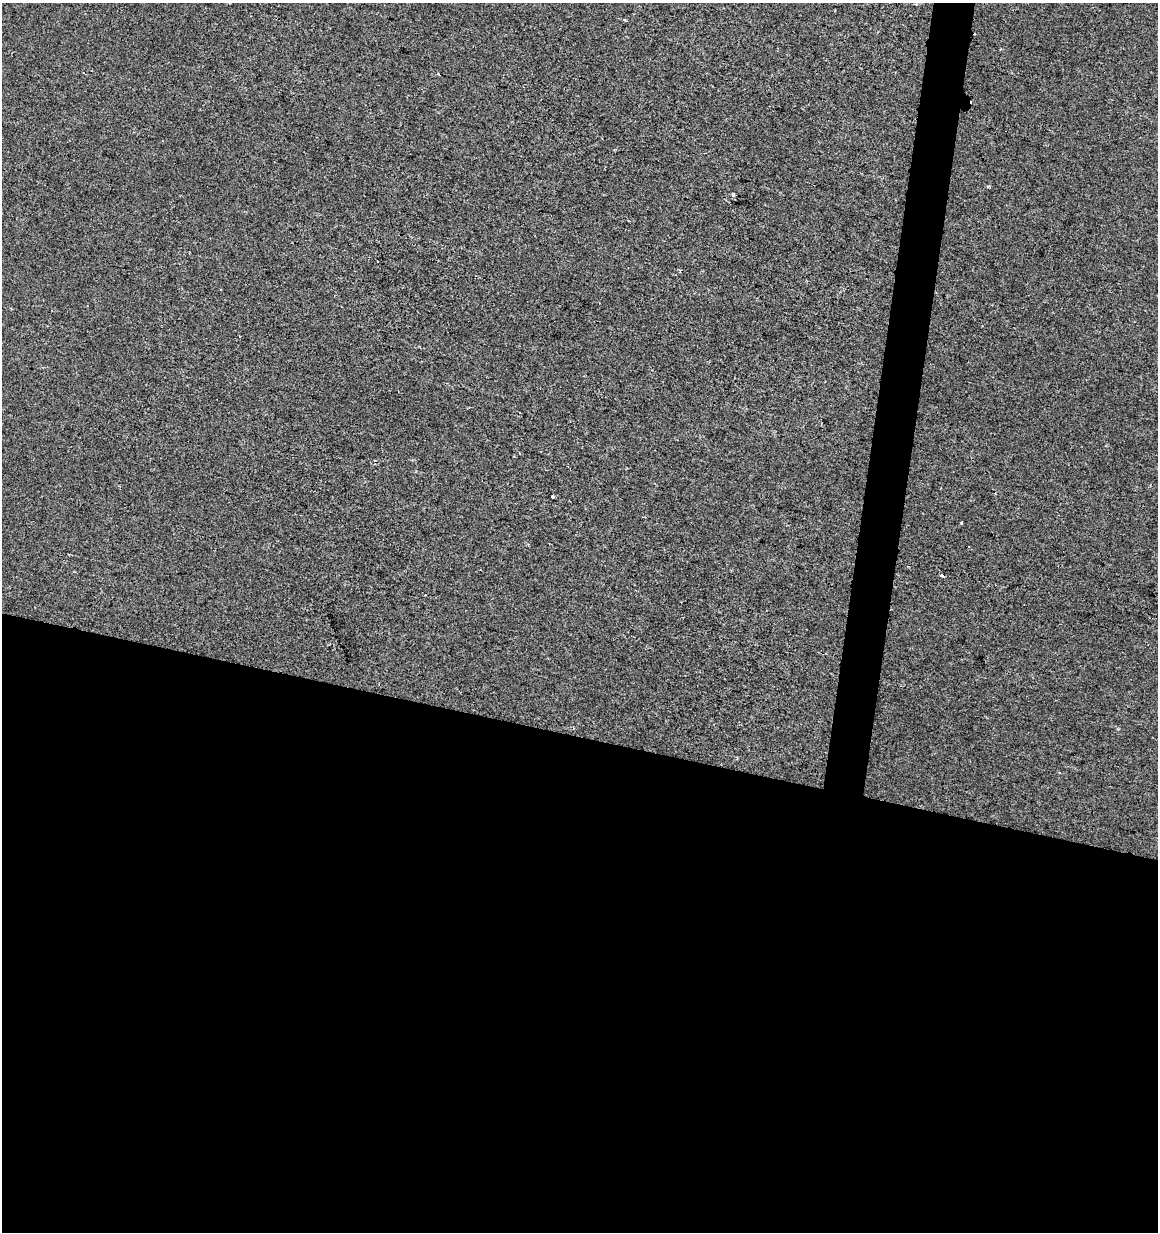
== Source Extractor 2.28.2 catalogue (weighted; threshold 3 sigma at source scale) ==
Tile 14 of 4 x 4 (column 2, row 4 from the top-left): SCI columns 1440-2595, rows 1-1230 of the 5130 x 4927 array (HDU 1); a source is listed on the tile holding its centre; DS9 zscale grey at full resolution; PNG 1160 x 1234 px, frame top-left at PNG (2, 3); no overlay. Shown black and unused: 43% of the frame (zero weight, under 2 of 3 exposures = <1% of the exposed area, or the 3 px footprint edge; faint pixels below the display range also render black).
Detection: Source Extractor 2.28.2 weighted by HDU 2 'WHT'; one run over the whole footprint, this tile lists its part. Background 2.04e-04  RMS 0.0042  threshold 0.019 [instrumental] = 3 sigma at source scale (4.5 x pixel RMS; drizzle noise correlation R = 1.50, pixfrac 1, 0.0396/0.0396 arcsec/px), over >= 5 px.
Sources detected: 6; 1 cosmic-ray / hot-pixel residue — not listed; the other 5 listed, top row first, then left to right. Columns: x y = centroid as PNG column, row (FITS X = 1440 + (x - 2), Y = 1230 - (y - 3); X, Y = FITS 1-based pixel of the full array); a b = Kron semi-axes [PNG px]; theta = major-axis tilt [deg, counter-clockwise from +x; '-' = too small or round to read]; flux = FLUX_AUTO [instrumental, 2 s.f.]
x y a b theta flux
988 187 4 3 - 0.56
733 194 3 3 - 3
377 261 3 2 - 0.49
552 496 4 3 - 2.1
962 522 4 3 - 0.35